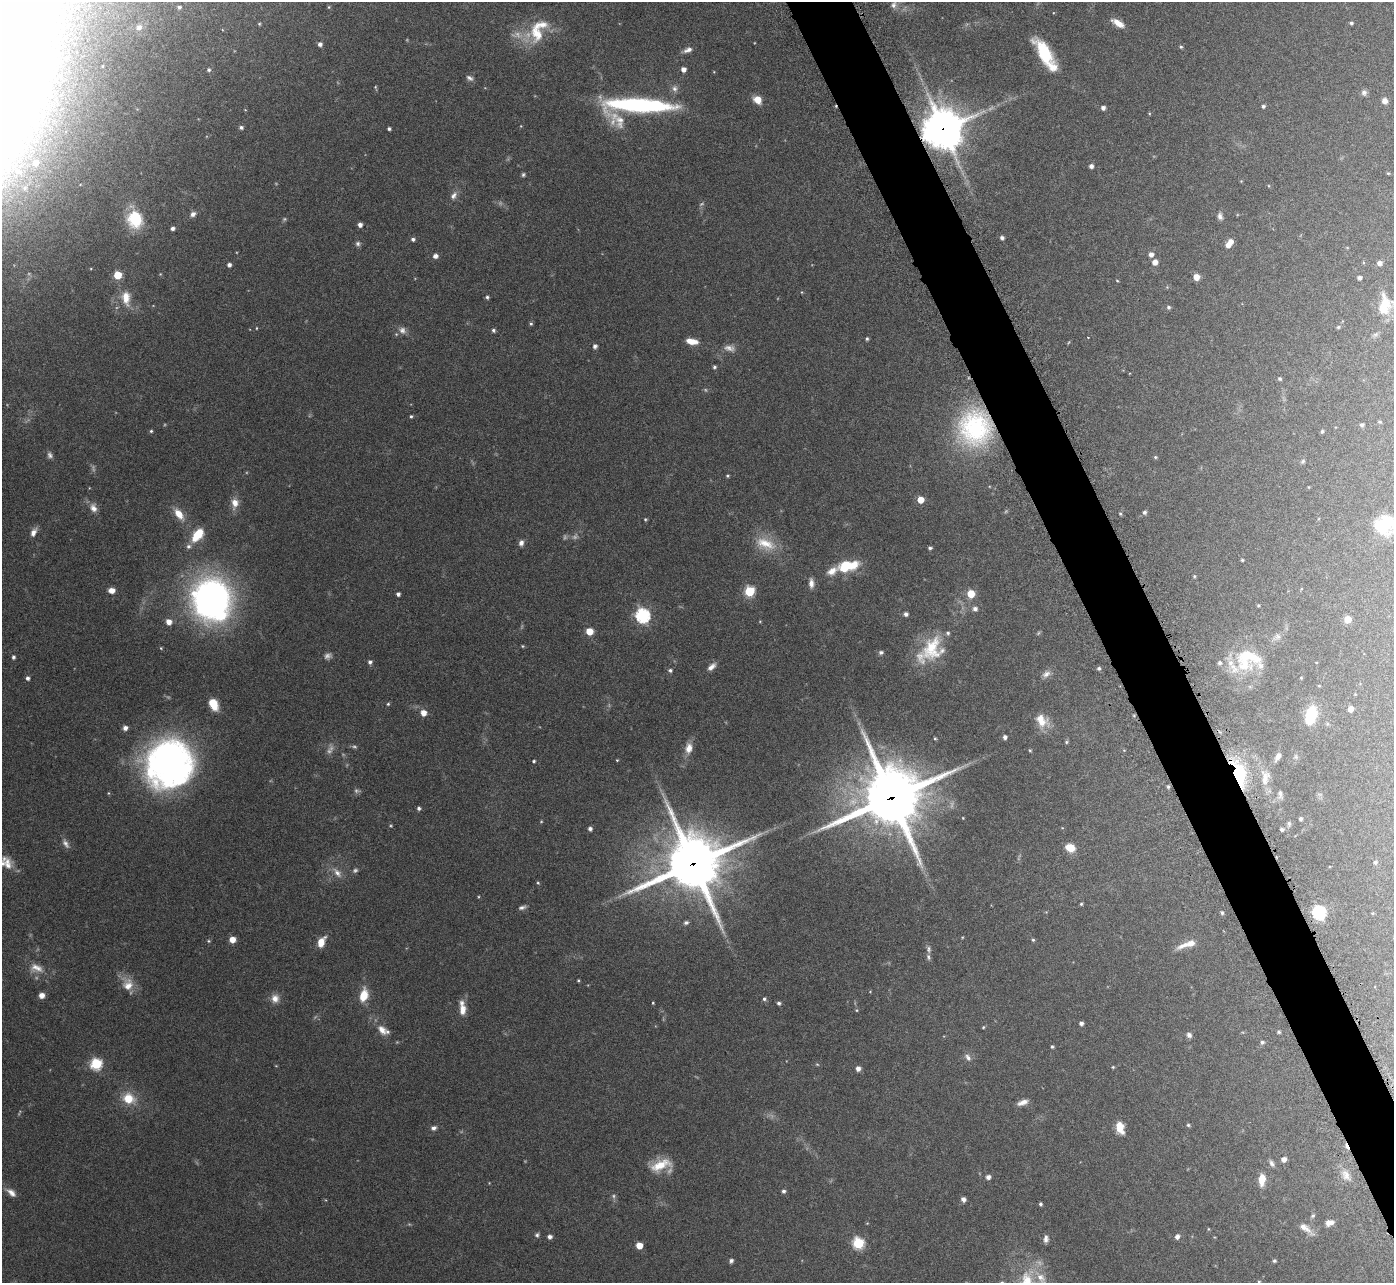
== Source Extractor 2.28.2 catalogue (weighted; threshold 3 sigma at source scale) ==
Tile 6 of 4 x 4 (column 2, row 2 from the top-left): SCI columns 1437-2828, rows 2752-4032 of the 5657 x 5637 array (HDU 1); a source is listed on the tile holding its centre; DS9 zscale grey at full resolution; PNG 1396 x 1285 px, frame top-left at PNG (2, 2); no overlay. Shown black and unused: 4% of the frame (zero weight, under 4 of 7 exposures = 4% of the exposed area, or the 3 px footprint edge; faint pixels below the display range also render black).
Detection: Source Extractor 2.28.2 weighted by HDU 2 'WHT'; one run over the whole footprint, this tile lists its part. Background 0.0744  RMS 0.0036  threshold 0.0149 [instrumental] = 3 sigma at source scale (4.09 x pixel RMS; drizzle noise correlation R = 1.36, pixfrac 0.8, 0.05/0.05 arcsec/px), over >= 5 px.
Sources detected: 267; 24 too faint to see at this stretch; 1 inside a brighter object's white glare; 1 cosmic-ray / hot-pixel residue — not listed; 20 inside a brighter listed object's ellipse — not listed separately; the other 221 listed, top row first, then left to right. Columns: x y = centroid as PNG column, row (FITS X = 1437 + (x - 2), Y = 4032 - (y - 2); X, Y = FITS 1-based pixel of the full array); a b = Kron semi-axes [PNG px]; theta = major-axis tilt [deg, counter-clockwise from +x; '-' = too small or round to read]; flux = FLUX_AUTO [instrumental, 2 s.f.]
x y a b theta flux
894 5 10 8 67 1.4
179 7 4 3 - 0.6
329 7 5 4 - 0.34
1118 23 15 6 -30 3.5
1351 23 4 4 - 0.68
259 24 4 3 - 0.34
139 27 6 5 - 1.2
537 33 26 18 -81 10
320 44 5 4 - 1.2
1181 47 5 4 - 0.48
688 50 12 6 22 1.6
1044 53 26 11 -59 16
683 69 4 4 - 1.9
209 70 5 5 - 0.65
470 78 9 6 -30 1.1
375 87 6 3 -76 0.41
675 89 9 8 - 1.4
1364 93 7 7 - 1.1
758 100 8 6 -47 4.4
1384 101 6 5 - 1.9
637 105 66 13 -4 53
1263 106 4 4 - 0.71
1103 108 4 4 - 1.3
618 120 58 20 -43 11
241 127 5 4 - 0.75
389 129 3 3 - 0.64
943 129 13 13 - 1100
35 163 10 9 - 4.9
1091 166 4 4 - 1.3
18 172 16 10 -36 5.6
1388 173 4 3 - 0.33
523 175 5 5 - 0.58
1241 181 4 4 - 0.26
454 195 12 8 57 1.7
193 214 7 6 - 1.4
1220 216 9 6 -80 1.2
135 219 24 19 -75 13
360 225 4 4 - 1.5
172 228 4 4 - 1
1002 238 4 4 - 1
413 239 5 4 - 0.84
358 243 7 6 - 0.83
1228 245 6 6 - 2.5
1151 254 5 5 - 1.6
435 256 6 5 - 1.4
1155 262 5 5 - 2.2
1379 263 5 5 - 1.5
229 265 5 4 - 1.1
118 275 5 5 - 10
1196 277 5 5 - 3.8
1359 278 4 4 - 1.1
1117 281 3 3 - 0.28
487 297 5 4 - 0.64
126 298 20 11 -83 4.8
1384 305 24 15 80 8.6
1168 307 5 5 - 0.65
531 324 5 5 - 0.52
1338 327 4 4 - 0.45
402 330 11 9 -46 1.9
493 330 5 5 - 0.67
1375 334 8 5 19 0.73
867 339 4 4 - 0.55
692 341 13 6 -10 3.8
595 346 5 5 - 1.1
729 348 16 9 -9 2.1
714 367 4 4 - 0.59
1280 379 5 4 - 0.58
411 416 4 3 - 0.46
1379 422 5 4 - 0.42
1362 425 4 4 - 0.84
975 428 43 39 73 44
151 431 4 4 - 0.43
1322 431 4 4 - 0.59
50 455 9 7 -65 1.1
1155 457 5 4 - 0.41
1303 461 6 5 - 0.58
727 476 4 4 - 0.46
920 500 5 5 - 5
235 503 13 9 85 3.2
93 508 12 8 -68 2.3
1144 512 5 5 - 0.8
1120 513 4 4 - 0.41
179 514 15 8 -53 4.6
645 519 5 4 - 0.4
1385 525 20 16 9 16
33 532 11 6 66 1.9
198 535 18 10 52 8.1
521 543 8 6 80 1.4
765 544 30 15 -20 8.3
930 548 4 3 - 0.61
1242 560 3 3 - 0.41
847 566 24 11 13 13
1194 576 5 4 - 0.36
811 583 11 6 -88 1.9
1301 589 5 3 - 0.25
112 590 6 5 - 2.7
749 591 6 5 - 22
398 594 4 4 - 1
971 594 5 5 - 10
211 599 38 35 62 140
1258 605 3 2 - 0.31
975 609 5 5 - 1.3
906 614 6 5 - 0.92
643 615 7 6 - 69
1347 619 5 5 - 5.3
760 621 5 3 - 0.27
169 622 6 6 - 2.6
589 631 5 5 - 5.5
1278 636 9 6 -2 1.1
522 646 4 4 - 0.35
932 649 36 23 63 15
881 652 7 6 - 0.81
1248 656 35 19 -12 14
13 657 5 5 - 0.63
370 662 5 5 - 0.94
1220 663 5 5 - 0.81
711 667 11 6 42 1.8
1099 668 4 4 - 0.69
670 670 5 5 - 0.71
1046 674 12 8 35 1.9
27 678 5 4 - 1
1301 678 3 3 - 0.24
213 704 10 7 -64 7.8
388 704 4 4 - 0.44
1350 709 5 5 - 2.4
423 713 6 6 - 2.9
1311 715 13 7 77 19
1042 721 19 14 -45 5.7
125 728 5 5 - 1.6
1005 737 4 4 - 1.1
935 738 4 4 - 0.34
1066 742 6 4 16 0.49
689 748 14 9 83 3.1
1030 750 4 4 - 0.36
1278 756 10 6 57 1.7
1296 757 6 4 -72 0.55
617 760 3 3 - 0.29
534 761 4 3 - 0.47
169 764 50 47 56 130
1238 774 28 13 -74 24
1265 778 22 11 85 4.3
1168 787 5 4 - 0.52
1280 793 9 5 -85 1.2
891 797 21 20 - 2300
419 808 4 4 - 0.8
963 818 4 3 - 0.23
1300 819 4 3 - 0.8
1289 824 7 5 -89 0.65
590 829 4 4 - 0.99
1282 829 4 3 - 0.82
66 843 14 6 -62 1.6
1070 848 10 8 -28 4.6
1375 862 5 4 - 0.59
693 863 20 19 - 2100
7 864 18 12 -79 3.8
337 873 17 8 -48 2.6
538 883 4 4 - 0.38
1081 904 4 4 - 0.42
522 907 9 5 17 0.97
1319 912 6 6 - 58
1222 913 5 4 - 0.6
1373 913 4 4 - 0.33
686 923 6 5 - 0.74
232 939 6 5 - 3.3
1033 940 4 4 - 0.46
208 941 5 4 - 0.41
321 942 11 6 64 4.5
1183 945 22 7 27 3
929 949 9 6 -86 0.87
36 968 19 11 -19 4
578 980 3 2 - 0.31
128 985 18 14 -77 4.8
42 995 6 5 - 2.1
364 995 13 8 79 7.1
275 998 11 10 - 2.6
764 999 5 4 - 0.64
653 1003 3 3 - 0.29
779 1003 4 4 - 0.75
462 1010 14 8 86 3.2
856 1010 5 4 - 0.35
1081 1023 4 4 - 1.2
983 1027 4 3 - 0.34
382 1030 15 10 -50 3.1
1279 1032 4 3 - 0.54
1189 1035 7 6 - 1.1
1262 1042 5 5 - 0.67
1052 1047 4 4 - 0.51
968 1057 11 7 -51 1.4
96 1064 6 6 - 32
817 1064 6 4 -2 0.36
1113 1067 4 4 - 0.34
858 1069 5 5 - 1.6
129 1099 13 11 -17 7.4
1023 1102 13 6 19 2.1
1188 1125 4 4 - 0.49
1119 1126 11 8 -86 4.8
433 1128 8 6 22 1.1
1284 1159 5 4 - 2
1272 1163 9 5 -60 1
661 1165 27 13 21 8.1
1346 1175 17 10 -62 3.1
988 1177 5 5 - 1.3
1262 1179 12 6 87 4.6
783 1191 5 4 - 0.85
11 1192 15 7 -39 2.2
963 1199 5 4 - 1.6
1040 1204 4 3 - 0.64
1313 1216 6 5 - 0.53
1330 1223 9 6 16 1.9
1306 1228 21 7 -38 2.8
1208 1229 5 3 - 0.28
537 1235 6 5 - 0.7
550 1237 5 4 - 1.2
1177 1237 6 5 - 1.4
1046 1239 9 6 88 1.4
858 1243 6 6 - 31
639 1245 5 5 - 5.2
731 1261 5 4 - 0.93
1274 1261 4 4 - 0.59
1027 1281 33 23 -80 18
1259 1281 4 4 - 0.36
Overlapping masked pixels (flux is a lower limit): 5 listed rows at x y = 943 129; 975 428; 1238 774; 891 797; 693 863
Isophote crosses this tile's border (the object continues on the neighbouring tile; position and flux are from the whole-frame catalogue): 3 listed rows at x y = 1384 305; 1385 525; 1027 1281